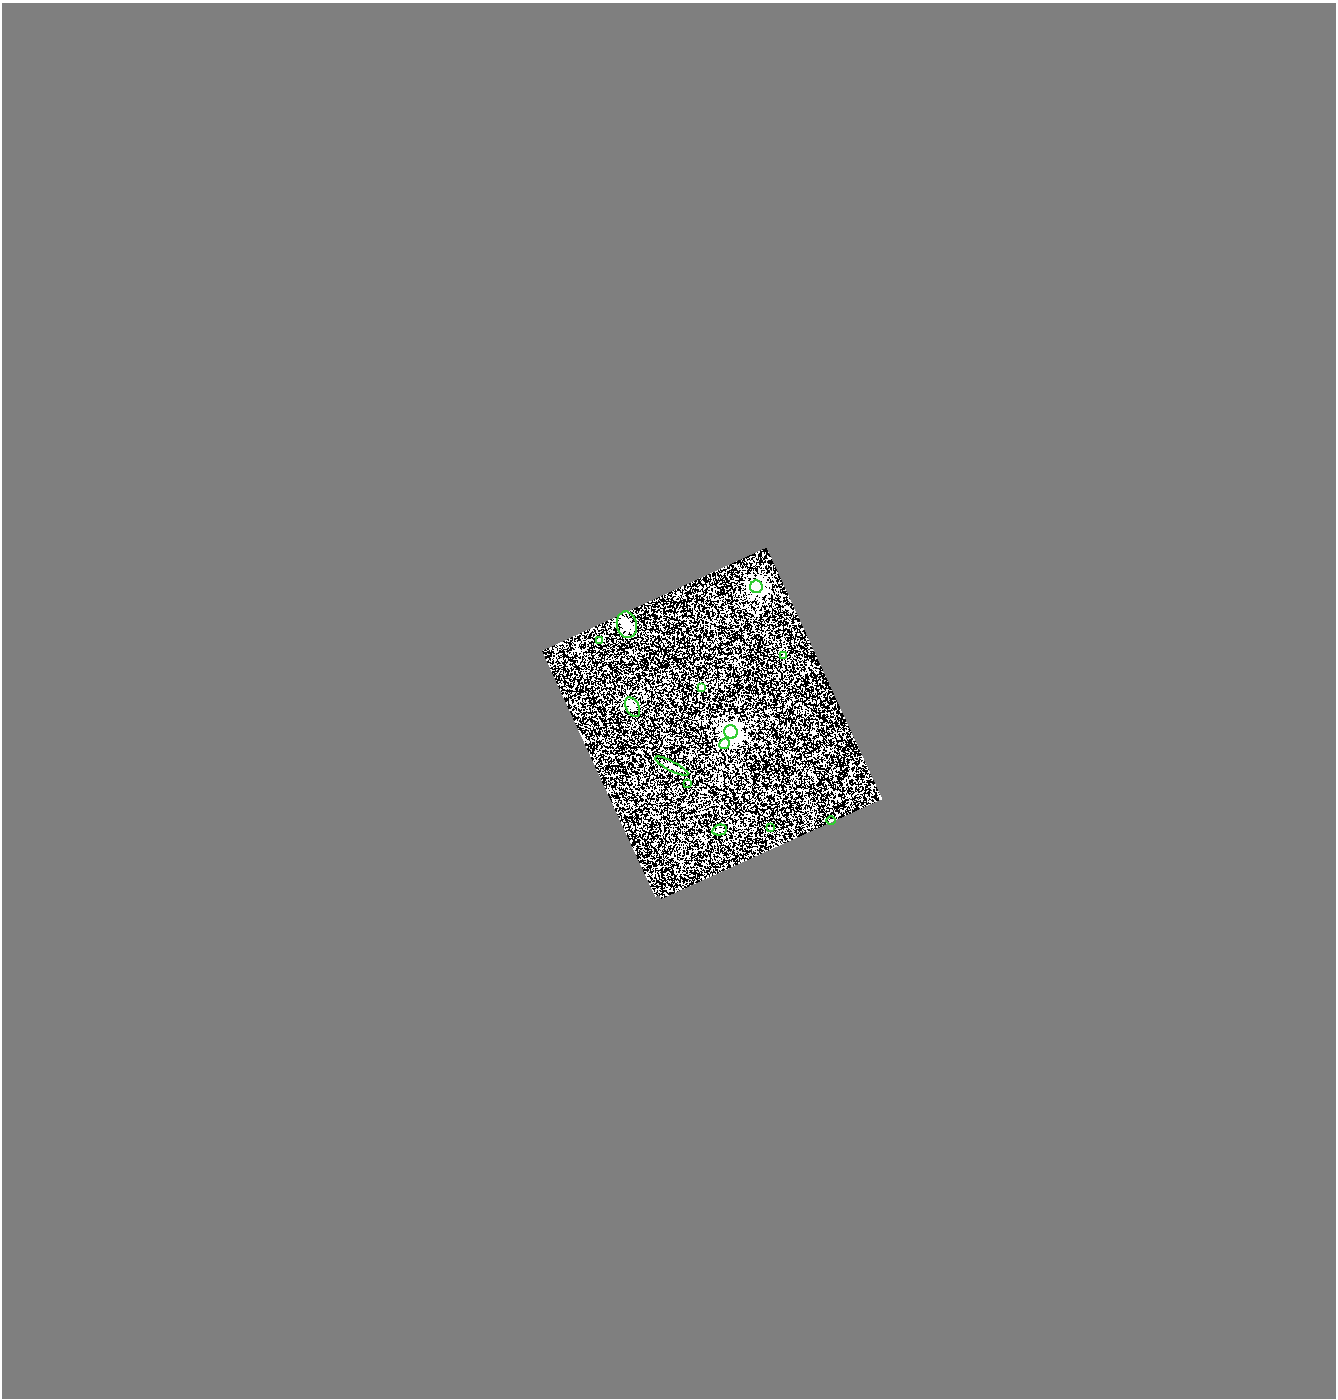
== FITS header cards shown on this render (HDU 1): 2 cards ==
NAXIS1  =                 1334
NAXIS2  =                 1396

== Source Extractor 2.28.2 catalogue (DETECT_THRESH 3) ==
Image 1334 x 1396 px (HDU 1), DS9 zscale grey, 1 PNG px = 1 image px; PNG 1338 x 1400 px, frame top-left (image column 1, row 1396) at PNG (2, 3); each listed source drawn as its Kron ellipse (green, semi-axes under 4 px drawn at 4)
Background 2.26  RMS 0.16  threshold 0.486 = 3 sigma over >= 5 px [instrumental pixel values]
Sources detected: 13; all 13 listed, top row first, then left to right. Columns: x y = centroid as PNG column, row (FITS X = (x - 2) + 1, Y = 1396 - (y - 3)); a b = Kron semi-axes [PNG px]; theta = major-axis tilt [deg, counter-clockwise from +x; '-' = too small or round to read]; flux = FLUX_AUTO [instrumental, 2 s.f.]
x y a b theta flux
756 587 6 6 - 3400
627 625 13 10 -77 95
599 640 3 3 - 40
783 656 3 2 - 13
702 687 4 4 - 160
633 707 10 6 -63 44
731 732 7 6 - 5000
725 744 6 5 - 270
672 766 18 5 -27 52
688 783 2 2 - 5.8
831 820 4 3 - 7.5
770 828 3 2 - 12
720 830 7 5 13 17